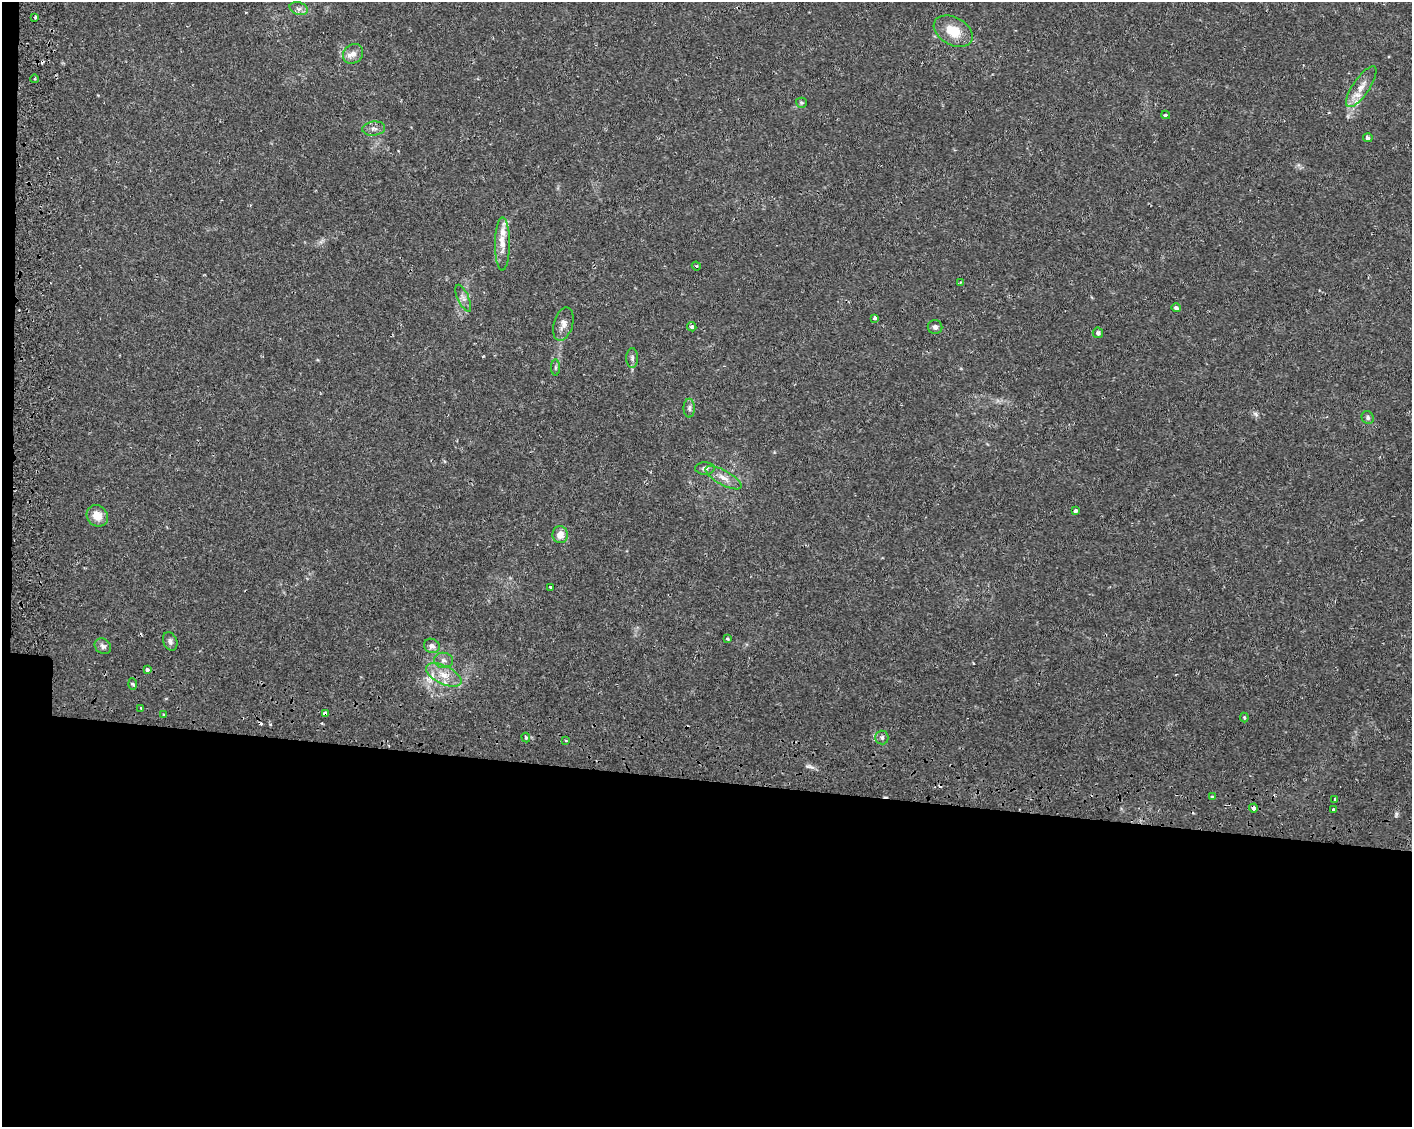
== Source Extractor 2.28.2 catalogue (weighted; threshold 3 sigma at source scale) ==
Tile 10 of 3 x 4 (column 1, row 4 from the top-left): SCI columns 336-1745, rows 60-1184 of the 4845 x 4632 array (HDU 1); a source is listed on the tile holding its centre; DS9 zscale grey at full resolution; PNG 1414 x 1129 px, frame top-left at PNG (2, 2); each listed source drawn as its Kron ellipse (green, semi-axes under 4 px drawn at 4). Shown black and unused: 32% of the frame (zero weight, under 2 of 3 exposures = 5% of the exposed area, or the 3 px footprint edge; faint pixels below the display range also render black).
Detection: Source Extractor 2.28.2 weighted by HDU 2 'WHT'; one run over the whole footprint, this tile lists its part. Background 0.013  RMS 0.0027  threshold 0.0122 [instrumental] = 3 sigma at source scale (4.5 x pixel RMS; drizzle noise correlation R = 1.50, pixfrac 1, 0.0396/0.0396 arcsec/px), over >= 5 px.
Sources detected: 57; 5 cosmic-ray / hot-pixel residue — neither listed nor drawn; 3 inside a brighter listed object's ellipse — not listed separately; the other 49 listed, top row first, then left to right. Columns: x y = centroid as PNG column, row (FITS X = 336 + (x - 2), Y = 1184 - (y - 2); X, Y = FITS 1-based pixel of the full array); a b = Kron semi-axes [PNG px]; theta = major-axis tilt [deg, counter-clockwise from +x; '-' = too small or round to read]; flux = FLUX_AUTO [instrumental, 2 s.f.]
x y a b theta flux
299 9 9 6 -17 0.99
35 17 3 3 - 0.5
953 31 21 13 -29 6
353 54 11 9 44 1.8
35 79 4 3 - 0.27
1361 87 24 8 56 3.4
801 103 5 5 - 0.39
1166 115 4 3 - 0.53
374 129 11 7 7 1.2
1368 138 5 4 - 1
502 244 26 7 90 3.1
696 266 4 4 - 0.41
960 283 4 3 - 0.33
463 298 14 5 -65 1.2
1176 308 5 4 - 0.73
875 318 4 3 - 0.81
563 324 17 9 74 1.9
692 327 5 4 - 0.5
935 327 7 7 - 0.87
1098 333 5 5 - 0.78
632 358 10 6 90 0.74
556 367 8 4 90 0.44
689 408 9 5 -90 0.76
1368 418 7 6 - 0.59
705 468 9 6 0 0.91
723 478 20 7 -29 2.4
1075 511 4 3 - 0.79
97 516 11 10 - 3.1
560 535 8 7 - 2.3
551 587 4 3 - 0.52
727 639 3 3 - 0.86
170 641 9 7 -68 0.89
103 646 9 7 -35 0.95
432 646 8 7 - 1.2
443 660 9 7 -6 1.2
147 670 3 3 - 2.4
444 675 19 9 -26 3.6
133 684 5 3 - 0.34
141 708 3 3 - 0.31
325 713 4 3 - 1.6
164 715 4 4 - 0.3
1244 718 5 3 - 0.34
526 737 5 4 - 0.39
882 737 7 6 - 0.66
566 741 3 3 - 0.49
1212 797 4 3 - 0.43
1335 800 3 3 - 1.4
1253 808 4 3 - 1.7
1333 809 3 2 - 0.33
Overlapping masked pixels (flux is a lower limit): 2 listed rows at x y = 325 713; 1253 808